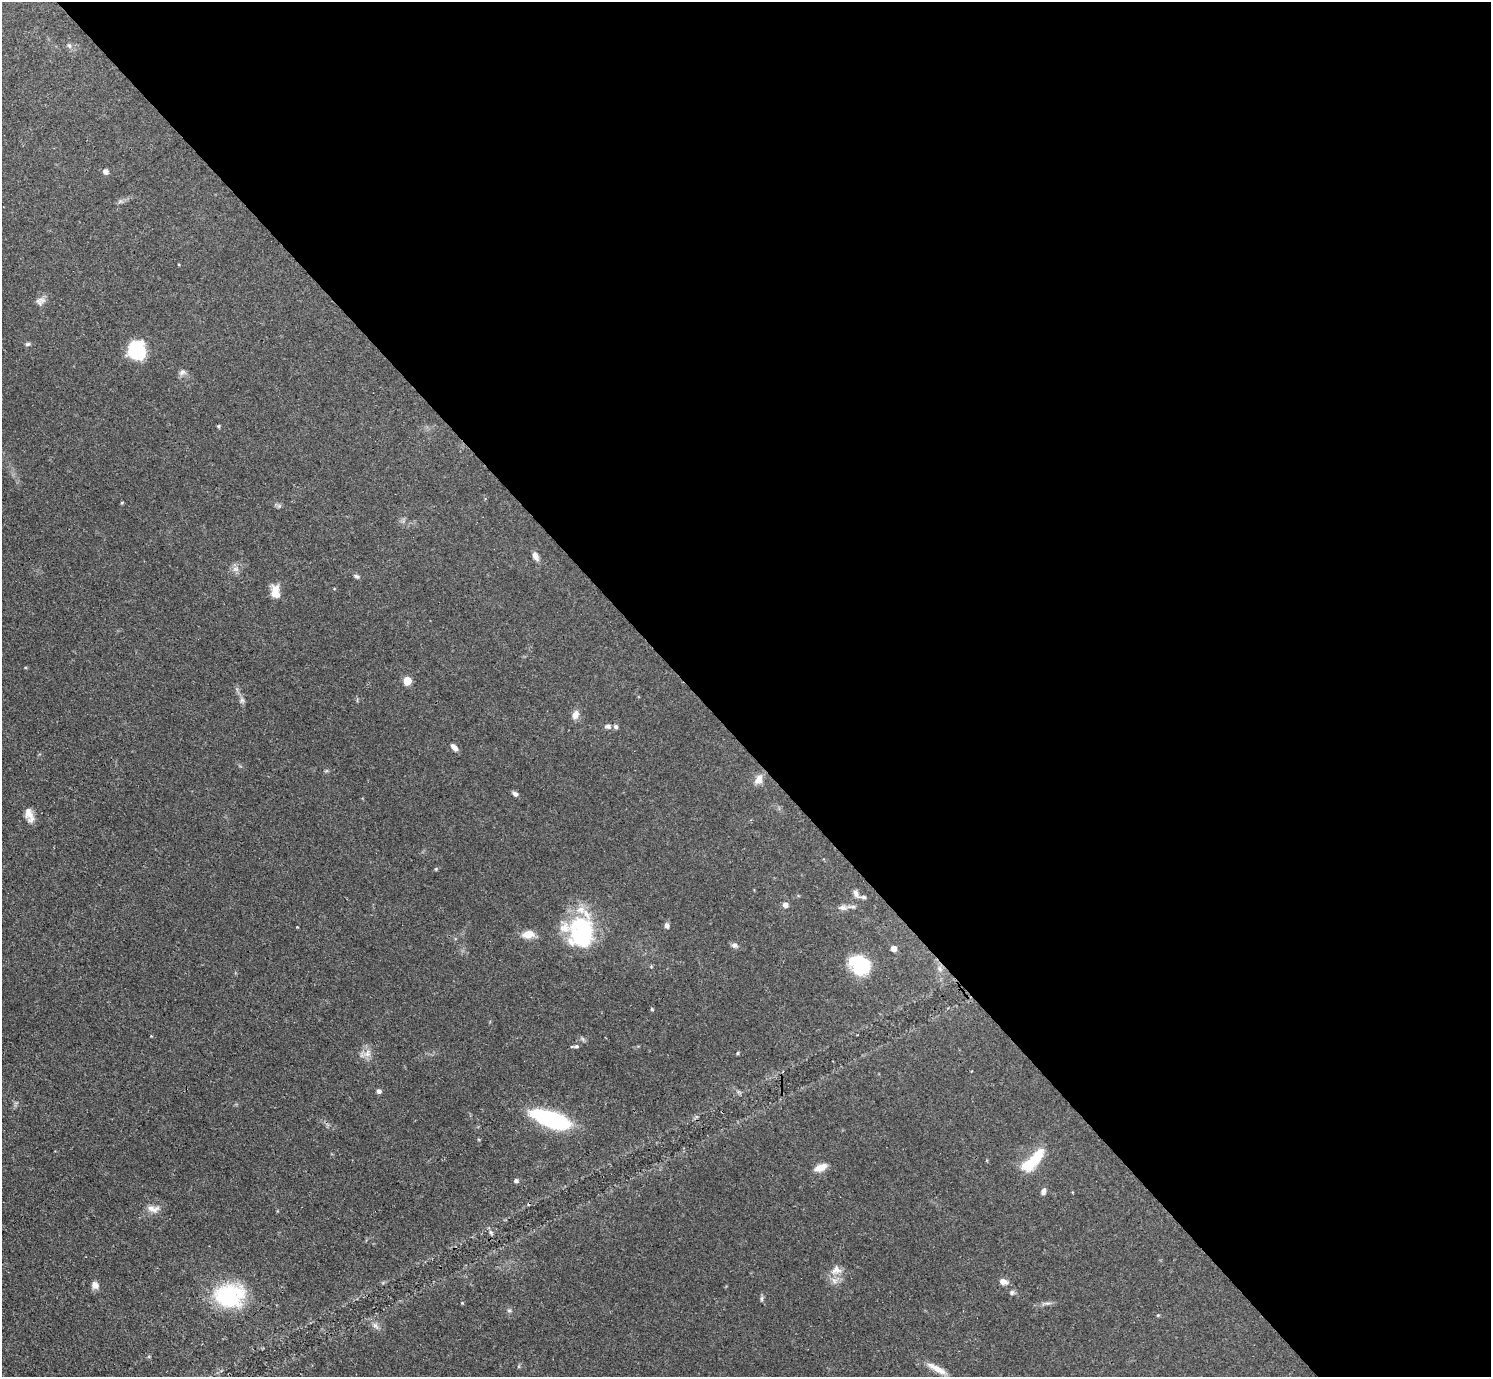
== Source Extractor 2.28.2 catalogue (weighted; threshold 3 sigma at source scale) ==
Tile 8 of 4 x 4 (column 4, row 2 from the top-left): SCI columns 4532-6020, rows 3082-4456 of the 6126 x 6131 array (HDU 1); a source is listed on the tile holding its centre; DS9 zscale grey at full resolution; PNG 1493 x 1379 px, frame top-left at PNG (2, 2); no overlay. Shown black and unused: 54% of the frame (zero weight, under 3 of 4 exposures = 1% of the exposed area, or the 3 px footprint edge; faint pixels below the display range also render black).
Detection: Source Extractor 2.28.2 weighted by HDU 2 'WHT'; one run over the whole footprint, this tile lists its part. Background 0.0708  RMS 0.006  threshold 0.0268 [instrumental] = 3 sigma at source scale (4.5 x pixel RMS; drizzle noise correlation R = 1.50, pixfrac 1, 0.05/0.05 arcsec/px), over >= 5 px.
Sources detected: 61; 3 inside a brighter object's white glare — not listed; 3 inside a brighter listed object's ellipse — not listed separately; the other 55 listed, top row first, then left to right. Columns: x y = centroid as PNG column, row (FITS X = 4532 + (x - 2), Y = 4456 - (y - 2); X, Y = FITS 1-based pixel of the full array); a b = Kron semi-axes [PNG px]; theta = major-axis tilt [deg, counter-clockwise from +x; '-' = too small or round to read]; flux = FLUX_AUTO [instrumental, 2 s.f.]
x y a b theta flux
69 46 8 5 -62 1.4
105 171 6 6 - 2.1
40 301 13 9 18 3
28 344 7 4 26 1.1
137 352 18 13 -16 29
182 372 10 7 29 2
218 426 4 4 - 0.8
535 556 11 6 -65 3.3
356 576 8 5 -24 1.3
275 592 16 9 -84 7.2
407 681 5 5 - 15
242 700 7 6 - 1.3
575 715 10 7 74 4.1
608 726 8 6 -4 1.8
454 747 9 5 -45 3.1
759 780 12 9 66 4.5
515 794 7 5 -31 1.9
29 814 17 9 -72 5.2
436 869 5 4 - 0.58
856 893 11 6 -63 2.2
863 897 6 4 -1 1.4
785 905 6 6 - 2.4
843 907 10 7 -6 2.5
667 926 7 6 - 1.7
297 927 3 3 - 0.57
582 929 35 33 88 48
528 934 14 9 9 6.7
734 945 8 7 - 2
893 948 5 5 - 4.2
859 966 19 17 -36 37
940 969 9 4 -71 1.6
652 1009 4 4 - 0.61
576 1046 6 4 20 0.91
367 1053 12 9 72 4
737 1053 5 3 - 0.65
971 1071 3 2 - 0.59
379 1091 5 5 - 2
551 1120 34 12 -20 76
1033 1160 34 11 45 19
821 1167 14 8 22 5.9
516 1181 6 5 - 1.2
1043 1191 8 5 71 2.1
150 1208 13 9 -8 4.2
836 1270 14 12 2 5.8
1003 1282 10 7 -21 3.1
95 1285 10 8 -60 3.1
1012 1293 6 6 - 1.3
229 1296 30 22 4 55
761 1299 8 4 89 1.1
462 1303 4 4 - 0.54
1048 1303 9 4 0 1.5
509 1310 6 4 0 0.89
1158 1315 4 3 - 0.57
375 1326 11 5 -41 2.3
937 1369 29 7 -29 7